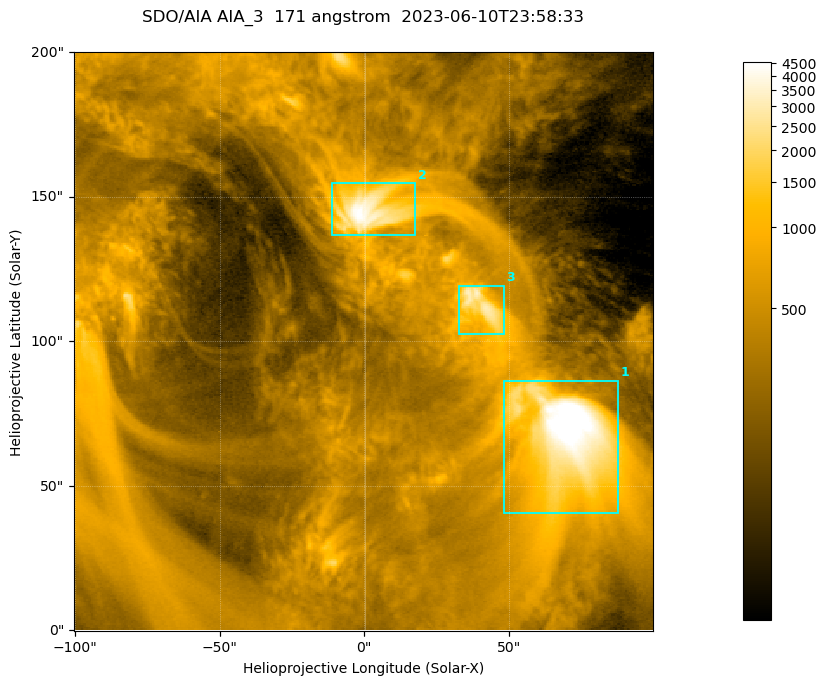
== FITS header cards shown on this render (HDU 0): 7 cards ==
TELESCOP= 'SDO/AIA '           / For AIA: SDO/AIA
INSTRUME= 'AIA_3   '           / For AIA: AIA_ATA1, AIA_ATA2, AIA_ATA3 or AIA_AT
WAVELNTH=                  171 / [angstrom] Wavelength
WAVEUNIT= 'angstrom'           / Wavelength unit: angstrom
DATE-OBS= '2023-06-10T23:58:33.350' / [ISO] Date when observation started; ISO 8
CTYPE1  = 'HPLN-TAN'           / CTYPE1; Typically HPLN
CTYPE2  = 'HPLT-TAN'           / CTYPE2; Typically HPLT

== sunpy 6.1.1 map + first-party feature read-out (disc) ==
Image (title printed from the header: SDO/AIA AIA_3  171 angstrom  2023-06-10T23:58:33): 334 x 334 px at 0.599 arcsec/px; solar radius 945 arcsec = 1577 px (partial field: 1.4% of the solar disc is inside the frame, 100% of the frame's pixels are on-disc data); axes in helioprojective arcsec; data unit not stated in the header (colour bar unlabelled)
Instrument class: DISC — disc imager (sunpy class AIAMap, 171 A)
Bright regions (active regions / flare kernels): reference = the on-disc median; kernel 3 px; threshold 5 sigma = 1105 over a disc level ~355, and >= 1.15x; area >= 111 px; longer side >= 4 px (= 2.4 arcsec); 3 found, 3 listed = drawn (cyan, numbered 1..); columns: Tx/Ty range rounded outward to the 2 arcsec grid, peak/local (2 s.f.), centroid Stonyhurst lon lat
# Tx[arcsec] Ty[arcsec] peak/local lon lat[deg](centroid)
1 48..88 40..86 17 +4 +4
2 -12..18 136..156 13 +0 +9
3 32..48 102..120 8.7 +2 +7